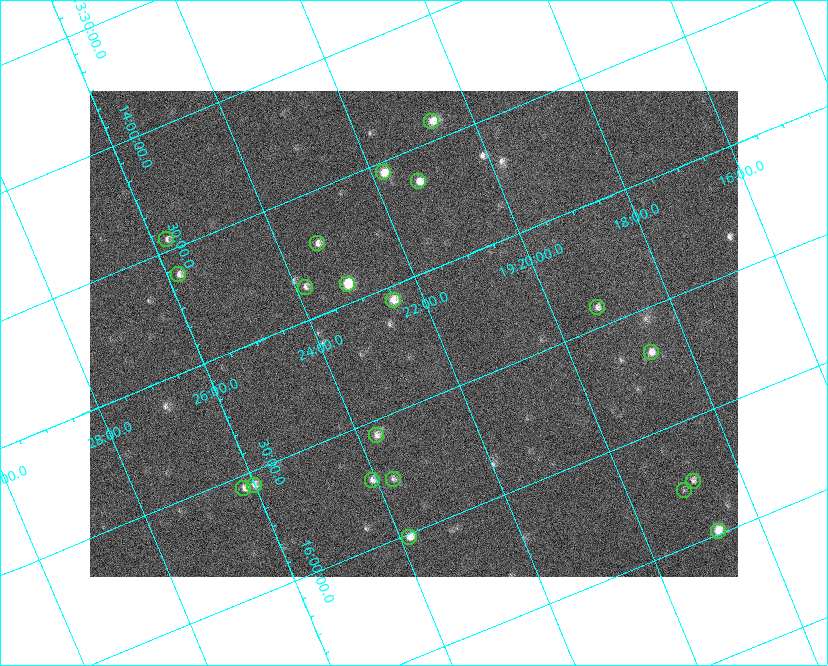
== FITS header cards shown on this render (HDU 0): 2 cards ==
NAXIS1  =                  648 / length of data axis 1
NAXIS2  =                  486 / length of data axis 2

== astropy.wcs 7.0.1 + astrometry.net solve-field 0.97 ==
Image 648 x 486 px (HDU 0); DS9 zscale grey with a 90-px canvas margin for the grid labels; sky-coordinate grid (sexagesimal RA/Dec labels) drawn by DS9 from the SOLVED WCS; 20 Tycho-2 reference stars matched to detected sources circled (green)
Header WCS: none
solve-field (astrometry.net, Tycho-2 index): SOLVED blind (the file carries no WCS)
Solved WCS: RA---TAN-SIP/DEC--TAN-SIP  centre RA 19:22:24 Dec +15:13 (290.60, +15.22 deg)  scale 15.3 arcsec/px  FOV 164.8' x 123.6'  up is -157 deg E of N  parity flipped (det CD > 0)
(file carries no celestial WCS; the grid is the blind solution)
Tycho-2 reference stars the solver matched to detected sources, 20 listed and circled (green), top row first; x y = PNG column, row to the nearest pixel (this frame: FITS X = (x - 90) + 1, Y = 486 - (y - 91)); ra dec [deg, ICRS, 3 dp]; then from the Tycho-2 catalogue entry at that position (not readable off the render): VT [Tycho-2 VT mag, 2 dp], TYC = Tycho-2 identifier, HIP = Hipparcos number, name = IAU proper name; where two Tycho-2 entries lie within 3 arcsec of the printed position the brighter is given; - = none
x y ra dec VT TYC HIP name
431 121 290.170 +14.419 7.86 1054-844-1 95082 -
383 172 290.452 +14.543 7.44 1054-679-1 - -
418 181 290.323 +14.634 7.66 1054-951-1 95132 -
166 239 291.441 +14.452 8.37 1067-789-1 - -
317 243 290.838 +14.713 8.21 1054-205-1 95303 -
178 274 291.451 +14.609 8.24 1067-445-1 95522 -
347 284 290.784 +14.921 6.67 1054-223-1 95287 -
305 287 290.960 +14.864 8.44 1054-411-1 - -
393 300 290.625 +15.059 7.77 1600-2349-1 - -
597 307 289.809 +15.416 8.37 1599-3313-1 94944 -
651 352 289.664 +15.681 7.94 1599-1947-1 94894 -
376 435 290.922 +15.560 8.69 1600-1874-1 - -
393 479 290.929 +15.760 8.70 1600-822-1 95334 -
372 480 291.017 +15.730 8.16 1600-168-1 - -
693 481 289.708 +16.250 8.60 1599-1761-1 - -
254 485 291.504 +15.557 8.17 1600-1630-1 95542 -
243 488 291.551 +15.552 8.28 1600-1749-1 95559 -
684 490 289.759 +16.274 9.33 1599-1589-1 - -
718 531 289.688 +16.488 7.07 1599-570-1 94905 -
409 537 290.960 +16.014 7.62 1600-1088-1 95346 -